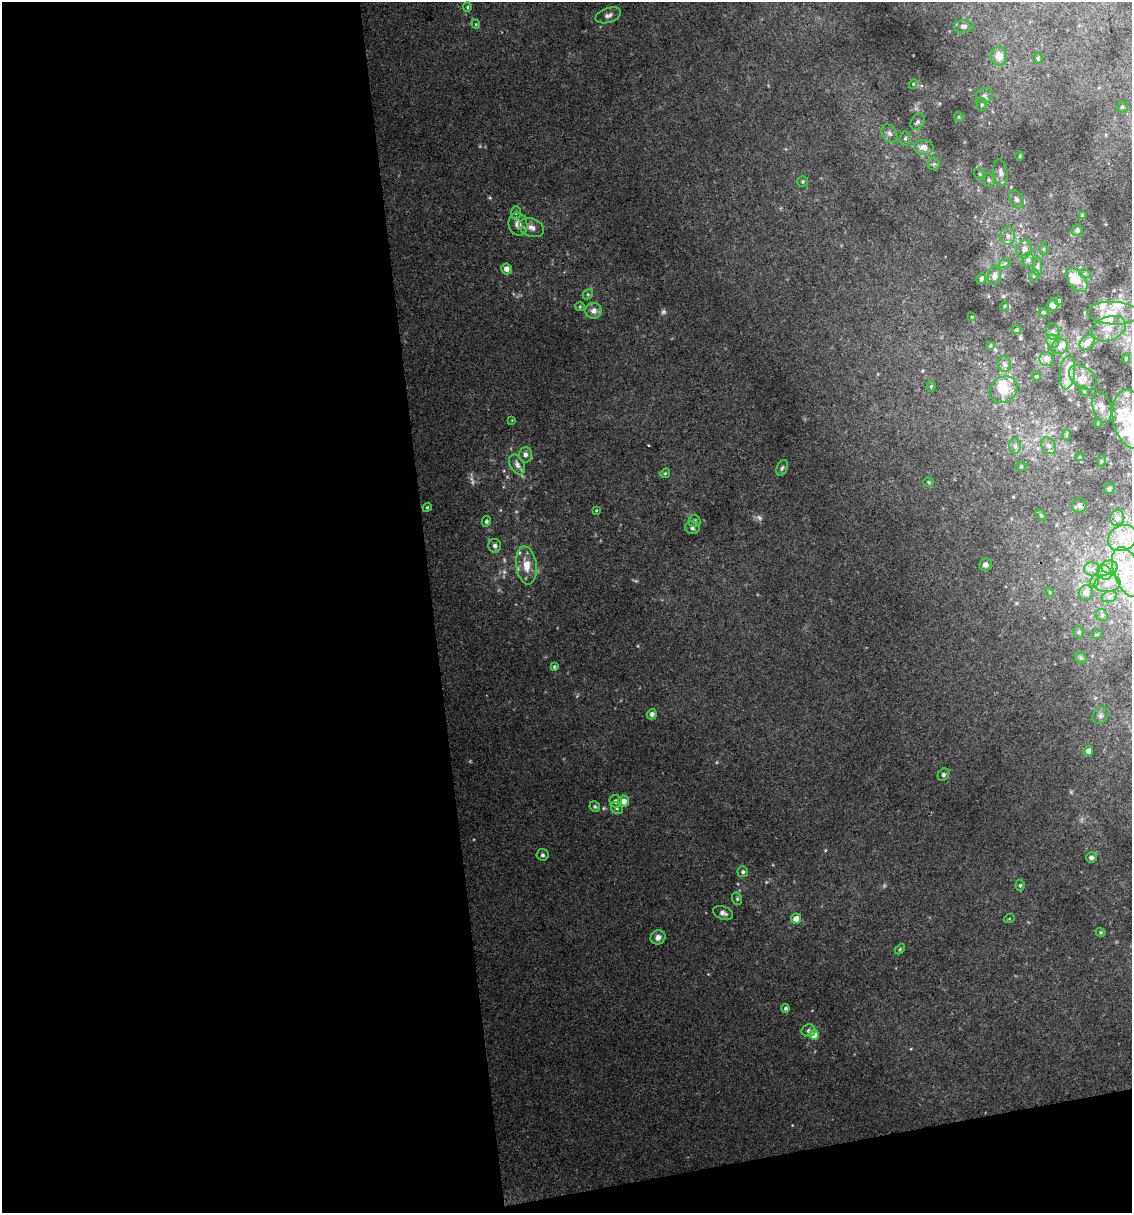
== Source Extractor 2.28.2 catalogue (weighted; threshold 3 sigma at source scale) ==
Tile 13 of 4 x 4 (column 1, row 4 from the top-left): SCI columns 25-1154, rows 1-1211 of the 4616 x 4845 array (HDU 1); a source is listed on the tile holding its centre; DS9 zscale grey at full resolution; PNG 1134 x 1215 px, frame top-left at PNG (2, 2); each listed source drawn as its Kron ellipse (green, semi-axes under 4 px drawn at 4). Shown black and unused: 41% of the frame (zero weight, under 2 of 3 exposures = <1% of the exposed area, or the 3 px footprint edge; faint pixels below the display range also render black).
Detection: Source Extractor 2.28.2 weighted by HDU 2 'WHT'; one run over the whole footprint, this tile lists its part. Background 0.0617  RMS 0.0076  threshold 0.0344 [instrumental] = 3 sigma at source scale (4.5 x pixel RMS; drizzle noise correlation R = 1.50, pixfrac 1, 0.0396/0.0396 arcsec/px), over >= 5 px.
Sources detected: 164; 8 too faint to see at this stretch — neither listed nor drawn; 28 inside a brighter listed object's ellipse — not listed separately; the other 128 listed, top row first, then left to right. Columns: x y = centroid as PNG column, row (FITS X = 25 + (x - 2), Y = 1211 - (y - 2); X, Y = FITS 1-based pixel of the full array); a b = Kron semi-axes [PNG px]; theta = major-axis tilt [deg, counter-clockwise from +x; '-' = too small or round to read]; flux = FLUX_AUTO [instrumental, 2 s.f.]
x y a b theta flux
467 7 5 4 - 1.1
608 15 13 7 19 3.6
476 24 4 4 - 0.7
964 26 9 6 6 2.6
999 56 9 8 - 9.5
1038 58 5 4 - 1.2
913 84 5 4 - 0.77
984 96 9 7 22 3
982 105 6 5 - 1.4
1122 107 5 5 - 1.4
959 117 5 4 - 1
918 122 9 6 59 2.5
889 133 10 7 -57 3
905 138 7 5 86 1.8
924 147 10 7 -7 8.1
1020 156 4 3 - 0.68
934 164 6 6 - 1.7
1001 172 13 7 -80 4
980 174 6 5 - 1.2
989 180 7 6 - 2.3
803 182 5 5 - 1.1
1016 199 10 6 -57 2.9
516 213 6 5 - 1.5
1083 216 4 3 - 1.8
518 224 11 9 -73 5.7
531 227 13 9 -23 5.1
1077 230 6 5 - 2.1
1008 236 9 7 89 3.6
1043 249 6 4 89 1.2
1024 250 9 7 77 4.8
1028 260 7 6 - 2.3
1005 263 6 4 19 1.4
1037 266 10 4 -89 2
506 269 5 5 - 4.9
1085 274 6 4 -18 1.3
994 276 9 6 83 4.6
1034 276 6 4 66 1.3
981 279 5 4 - 1.8
1077 280 14 8 -51 16
588 294 5 4 - 1.1
1059 301 4 3 - 1.8
1053 305 6 5 - 7.1
1004 306 4 3 - 0.78
580 307 5 4 - 0.85
593 311 8 8 - 5
1043 312 5 4 - 0.98
1113 313 25 11 -3 15
972 317 3 2 - 0.57
1109 329 18 12 20 9.9
1017 330 5 4 - 1
1053 332 8 6 -74 2.3
1053 341 7 6 - 2.1
1087 342 8 6 43 7.5
990 346 3 2 - 0.9
1060 347 8 7 - 3.5
1126 358 5 4 - 1.1
1047 359 7 7 - 4.5
1004 364 8 6 -77 3.1
1067 372 17 7 83 10
1037 376 4 3 - 0.95
1083 377 15 10 -38 6.3
931 386 5 4 - 0.93
1003 390 15 12 39 13
1084 391 5 4 - 0.91
1102 407 16 9 -75 5.4
1131 419 30 18 -77 30
512 420 4 4 - 0.62
1098 423 4 3 - 0.67
1066 435 6 4 90 1.1
1015 446 8 6 -89 2.5
1049 446 9 7 -58 3.2
525 455 7 6 - 3.2
1079 457 4 4 - 0.81
1101 461 6 4 88 1.1
517 465 11 7 -62 3.8
1021 467 5 3 - 0.72
782 468 8 5 66 1.8
665 473 5 4 - 1.1
929 482 5 4 - 0.94
1109 488 6 5 - 1.7
1079 506 7 7 - 2.4
427 507 4 4 - 0.86
596 510 4 4 - 0.69
1041 515 6 4 -46 0.93
1117 518 8 7 - 2.7
486 521 5 4 - 1.7
695 521 6 6 - 1.7
692 528 7 6 - 2
1122 538 15 12 29 11
495 546 7 6 - 3
526 565 19 10 -82 13
985 565 6 6 - 3
1110 567 8 6 -1 3.2
1092 569 8 6 0 2.8
1105 572 8 6 -51 3
1127 572 26 13 -70 26
1095 581 6 4 72 1.4
1107 583 13 9 5 6.7
1049 592 5 3 - 0.73
1086 593 7 7 - 4.5
1109 597 8 5 19 1.9
1102 615 6 5 - 1.6
1079 632 6 5 - 1.4
1097 634 6 4 19 0.98
1081 658 6 5 - 1.6
554 667 4 3 - 1.2
652 714 5 5 - 2.4
1100 716 9 7 46 2.5
1088 751 5 4 - 4.1
943 775 6 5 - 1.6
616 801 6 6 - 2.5
623 801 5 5 - 6.2
595 807 5 5 - 1.4
617 808 6 5 - 1.5
542 855 6 6 - 1.7
1091 857 5 5 - 3.1
743 872 5 5 - 1.8
1020 885 5 4 - 1.4
737 899 6 5 - 1.2
723 913 10 6 -21 3
796 919 5 5 - 6.5
1009 919 5 3 - 0.71
1101 932 5 4 - 0.88
658 937 7 7 - 3.6
900 949 6 3 46 0.89
786 1008 4 4 - 1.5
808 1031 7 6 - 2.5
814 1035 5 5 - 11
Isophote crosses this tile's border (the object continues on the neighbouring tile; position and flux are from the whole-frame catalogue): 1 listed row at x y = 1131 419
Unlisted compact peaks at least as high as the median listed source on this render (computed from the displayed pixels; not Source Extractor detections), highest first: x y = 825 850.